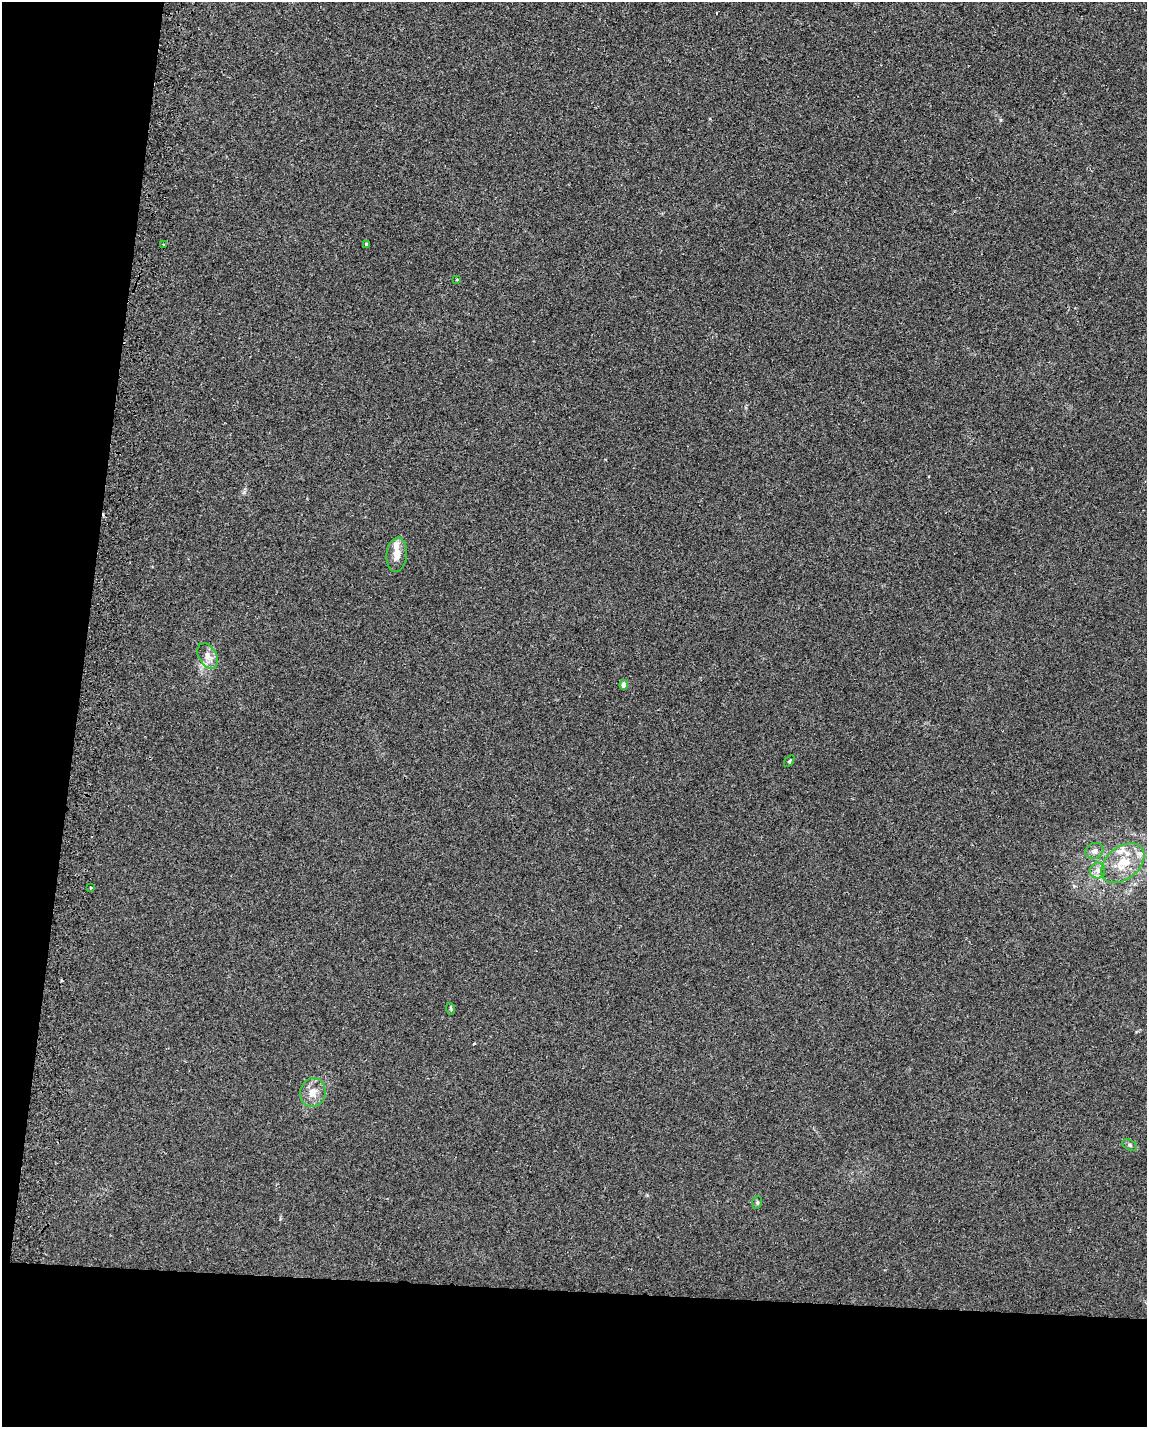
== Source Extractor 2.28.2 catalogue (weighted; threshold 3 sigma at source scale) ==
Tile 9 of 4 x 3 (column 1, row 3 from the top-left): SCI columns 38-1182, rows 225-1649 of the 4651 x 4613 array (HDU 1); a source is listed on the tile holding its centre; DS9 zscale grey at full resolution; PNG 1149 x 1429 px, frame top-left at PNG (2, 2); each listed source drawn as its Kron ellipse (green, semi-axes under 4 px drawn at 4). Shown black and unused: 16% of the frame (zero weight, under 2 of 3 exposures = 2% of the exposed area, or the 3 px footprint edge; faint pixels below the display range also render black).
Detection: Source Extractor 2.28.2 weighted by HDU 2 'WHT'; one run over the whole footprint, this tile lists its part. Background 0.029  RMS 0.0075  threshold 0.0335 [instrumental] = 3 sigma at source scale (4.5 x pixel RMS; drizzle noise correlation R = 1.50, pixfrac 1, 0.05/0.05 arcsec/px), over >= 5 px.
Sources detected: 19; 1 cosmic-ray / hot-pixel residue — neither listed nor drawn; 3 inside a brighter listed object's ellipse — not listed separately; the other 15 listed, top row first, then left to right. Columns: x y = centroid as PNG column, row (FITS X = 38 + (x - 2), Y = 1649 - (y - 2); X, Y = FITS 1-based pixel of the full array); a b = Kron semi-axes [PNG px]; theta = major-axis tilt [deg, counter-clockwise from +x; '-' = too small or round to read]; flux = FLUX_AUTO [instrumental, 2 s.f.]
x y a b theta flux
164 244 3 2 - 1.1
366 244 3 3 - 1.1
457 280 3 3 - 0.78
397 555 17 10 83 6.8
208 656 13 9 -61 5.6
624 685 4 4 - 8.2
789 761 6 3 54 0.72
1094 851 9 7 22 3.3
1123 863 24 16 39 20
1098 871 8 7 - 3.2
90 888 3 3 - 2
451 1009 6 3 -71 0.88
313 1092 14 12 78 8.3
1130 1145 8 5 -28 1.4
757 1202 6 5 - 1.2